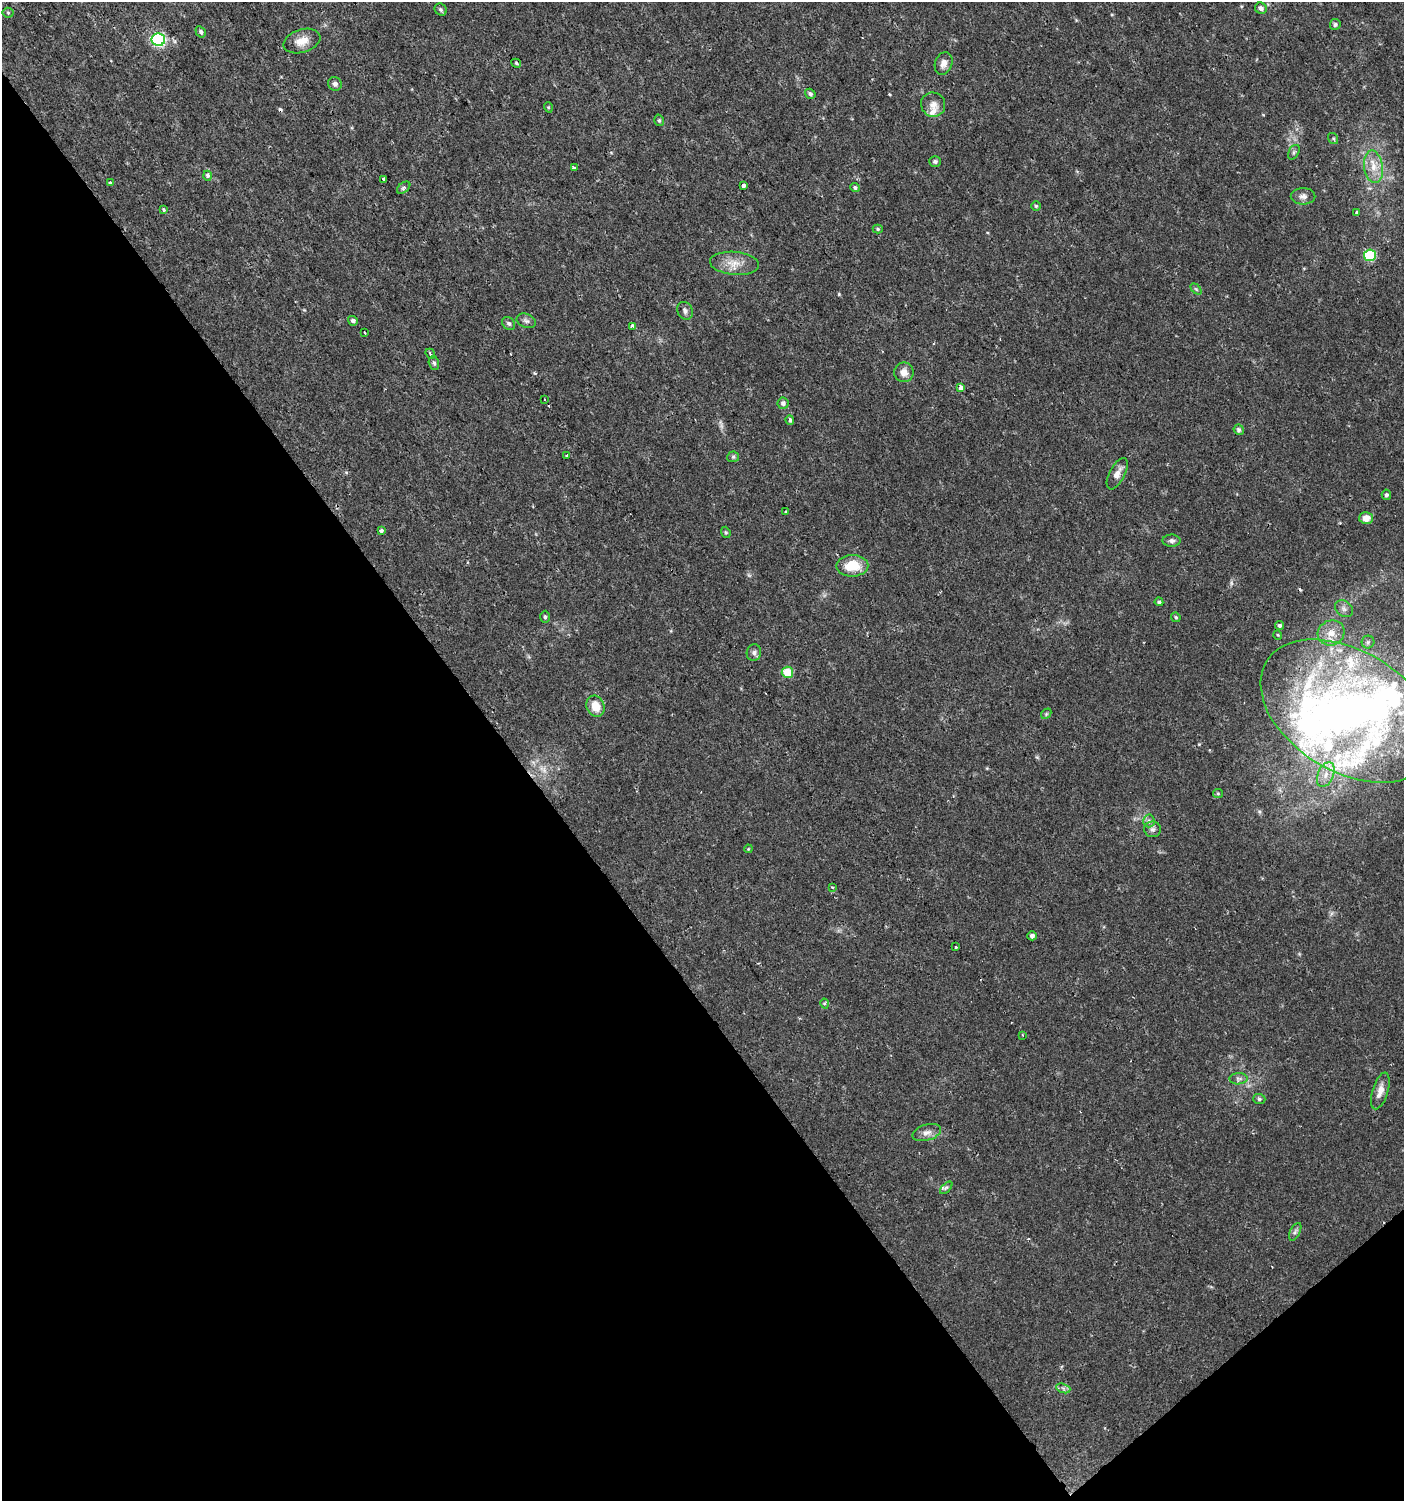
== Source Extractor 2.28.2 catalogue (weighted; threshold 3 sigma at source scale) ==
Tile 14 of 4 x 4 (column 2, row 4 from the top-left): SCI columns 1605-3006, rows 1-1499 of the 5950 x 5999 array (HDU 1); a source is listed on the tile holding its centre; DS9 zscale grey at full resolution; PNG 1406 x 1503 px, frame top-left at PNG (2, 2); each listed source drawn as its Kron ellipse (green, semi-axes under 4 px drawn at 4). Shown black and unused: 39% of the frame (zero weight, under 2 of 3 exposures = <1% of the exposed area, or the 3 px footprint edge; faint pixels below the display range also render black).
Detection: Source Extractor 2.28.2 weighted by HDU 2 'WHT'; one run over the whole footprint, this tile lists its part. Background 0.0134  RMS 0.0026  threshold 0.0116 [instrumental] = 3 sigma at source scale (4.5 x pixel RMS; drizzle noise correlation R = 1.50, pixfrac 1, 0.0396/0.0396 arcsec/px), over >= 5 px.
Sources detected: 99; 2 too faint to see at this stretch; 1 inside a brighter object's white glare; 3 cosmic-ray / hot-pixel residue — neither listed nor drawn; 6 inside a brighter listed object's ellipse — not listed separately; the other 87 listed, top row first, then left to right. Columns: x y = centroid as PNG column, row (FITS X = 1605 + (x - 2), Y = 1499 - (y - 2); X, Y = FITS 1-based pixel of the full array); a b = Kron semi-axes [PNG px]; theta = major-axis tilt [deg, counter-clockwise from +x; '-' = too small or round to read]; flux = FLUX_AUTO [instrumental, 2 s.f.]
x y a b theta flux
1261 8 6 5 - 0.87
441 10 6 5 - 0.47
8 13 5 5 - 0.36
1335 24 5 5 - 0.54
201 32 6 4 -59 0.66
158 40 7 6 - 33
302 41 19 11 17 3
516 63 5 4 - 0.34
944 63 11 8 71 1.7
335 84 7 6 - 0.94
810 94 5 4 - 0.57
933 105 12 12 - 1.9
548 107 5 3 - 0.25
659 120 6 4 -75 0.41
1333 139 6 4 -54 0.35
1294 152 8 5 61 0.52
935 162 6 5 - 0.66
1373 167 16 9 -81 3.3
574 168 4 3 - 0.47
208 176 5 4 - 0.98
384 179 3 3 - 1.1
110 183 3 3 - 1.4
743 186 4 3 - 1.5
855 187 5 4 - 0.48
404 188 8 4 38 0.49
1303 196 12 8 -1 1.2
1036 206 5 5 - 0.41
164 210 3 3 - 0.61
1357 213 3 3 - 0.84
878 229 5 4 - 0.34
1370 255 6 6 - 18
735 263 24 11 -5 3.6
1196 289 6 4 -45 0.33
685 311 9 7 -60 0.87
353 321 5 4 - 0.73
526 321 10 6 -22 0.85
509 323 7 5 -43 0.6
632 326 4 3 - 4.1
365 332 3 2 - 0.36
430 354 5 3 - 0.39
434 363 7 5 -73 0.5
904 372 10 9 - 2
961 388 4 4 - 3.2
545 400 2 2 - 0.28
783 403 6 5 - 0.75
790 420 4 4 - 0.76
1239 430 5 5 - 0.55
567 455 3 3 - 1.1
733 457 6 5 - 0.45
1117 474 17 7 62 1.9
1386 495 5 4 - 0.63
785 512 3 2 - 0.23
1366 518 7 6 - 2.5
381 530 3 3 - 1.2
726 532 6 4 -68 0.37
1172 541 9 6 0 0.77
852 566 16 10 1 6.6
1159 602 4 4 - 0.52
1344 609 10 7 -40 1
545 617 6 5 - 0.54
1176 617 5 4 - 0.36
1279 625 4 4 - 0.49
1331 633 13 12 - 3.2
1278 635 5 3 - 0.2
1368 642 6 6 - 0.59
754 653 8 7 - 0.84
787 672 6 5 - 6.1
595 706 11 9 -69 3.9
1348 711 95 60 -31 150
1046 714 6 4 47 0.35
1326 775 13 7 67 2.4
1218 793 5 4 - 0.31
1149 821 6 6 - 0.73
1153 829 8 8 - 0.95
748 849 4 3 - 0.21
832 887 3 2 - 0.53
1032 936 4 4 - 0.8
956 947 3 3 - 1.3
825 1004 5 4 - 0.36
1022 1035 3 3 - 0.3
1238 1079 9 5 2 0.74
1380 1091 19 7 73 2.4
1259 1099 6 5 - 0.44
927 1132 15 8 16 1.5
946 1188 7 3 46 0.45
1295 1232 9 5 63 0.68
1063 1388 7 4 -19 0.6
Isophote crosses this tile's border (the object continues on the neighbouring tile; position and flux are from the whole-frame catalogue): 1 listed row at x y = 1348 711